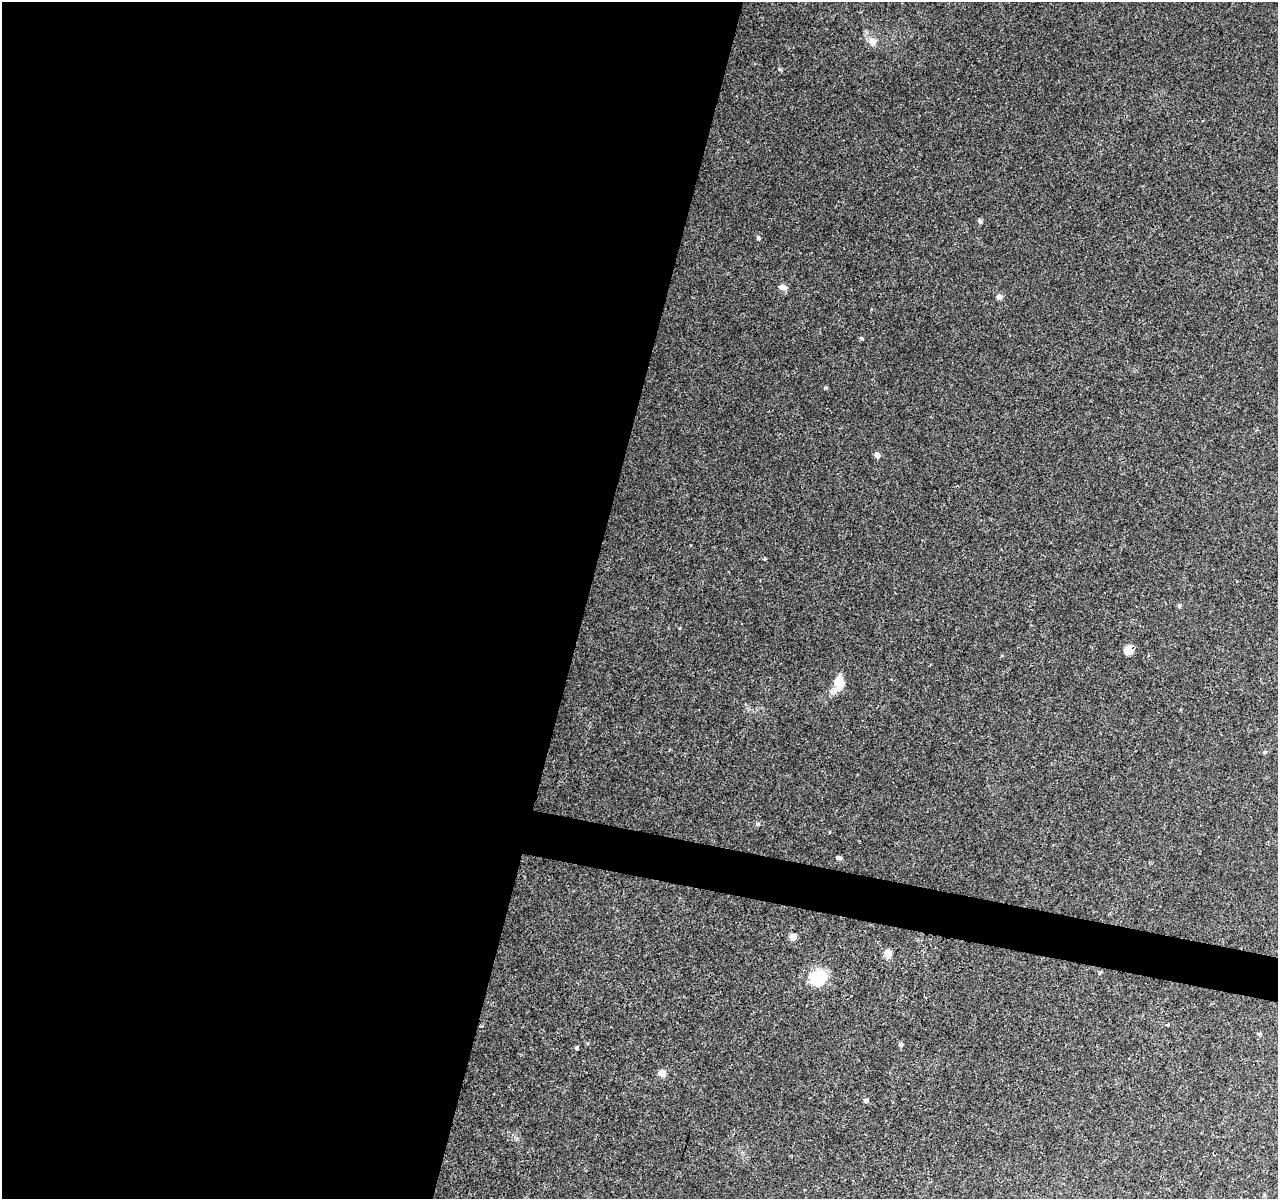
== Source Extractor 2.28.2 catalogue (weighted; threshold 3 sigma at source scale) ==
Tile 5 of 4 x 4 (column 1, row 2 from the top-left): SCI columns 10-1285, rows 2681-3877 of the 5117 x 5298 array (HDU 1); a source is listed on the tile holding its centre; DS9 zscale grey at full resolution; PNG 1280 x 1201 px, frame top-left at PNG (2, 2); no overlay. Shown black and unused: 48% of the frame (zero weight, under 3 of 4 exposures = <1% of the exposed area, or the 3 px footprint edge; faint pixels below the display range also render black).
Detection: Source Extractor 2.28.2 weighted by HDU 2 'WHT'; one run over the whole footprint, this tile lists its part. Background 0.0078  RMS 0.0023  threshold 0.0102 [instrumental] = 3 sigma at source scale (4.5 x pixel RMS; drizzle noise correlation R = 1.50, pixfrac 1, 0.0396/0.0396 arcsec/px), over >= 5 px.
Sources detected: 26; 2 inside a brighter object's white glare — not listed; the other 24 listed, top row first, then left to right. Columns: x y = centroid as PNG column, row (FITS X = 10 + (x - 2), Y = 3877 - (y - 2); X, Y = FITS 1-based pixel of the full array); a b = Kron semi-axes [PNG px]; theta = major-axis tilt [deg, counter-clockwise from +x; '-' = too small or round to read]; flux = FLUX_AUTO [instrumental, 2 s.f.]
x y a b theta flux
873 42 9 8 - 1.7
980 221 6 5 - 0.48
758 237 6 4 -74 0.35
783 287 10 6 -13 1.1
999 297 6 6 - 0.84
862 338 5 4 - 0.27
825 388 5 3 - 0.24
877 455 6 5 - 1.1
1179 605 5 5 - 0.36
1128 650 7 7 - 3.3
839 682 17 10 89 3.6
1265 752 5 4 - 0.29
757 824 5 4 - 0.31
829 832 4 2 - 0.14
839 857 7 5 -31 0.43
793 937 8 7 - 1.2
888 953 7 6 - 2.4
818 978 23 14 -66 4.5
1167 1025 4 3 - 0.24
1260 1034 5 5 - 0.37
901 1044 5 5 - 0.54
576 1048 5 4 - 0.31
662 1073 8 7 - 1.3
866 1100 6 5 - 0.54
Overlapping masked pixels (flux is a lower limit): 1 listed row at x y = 1128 650